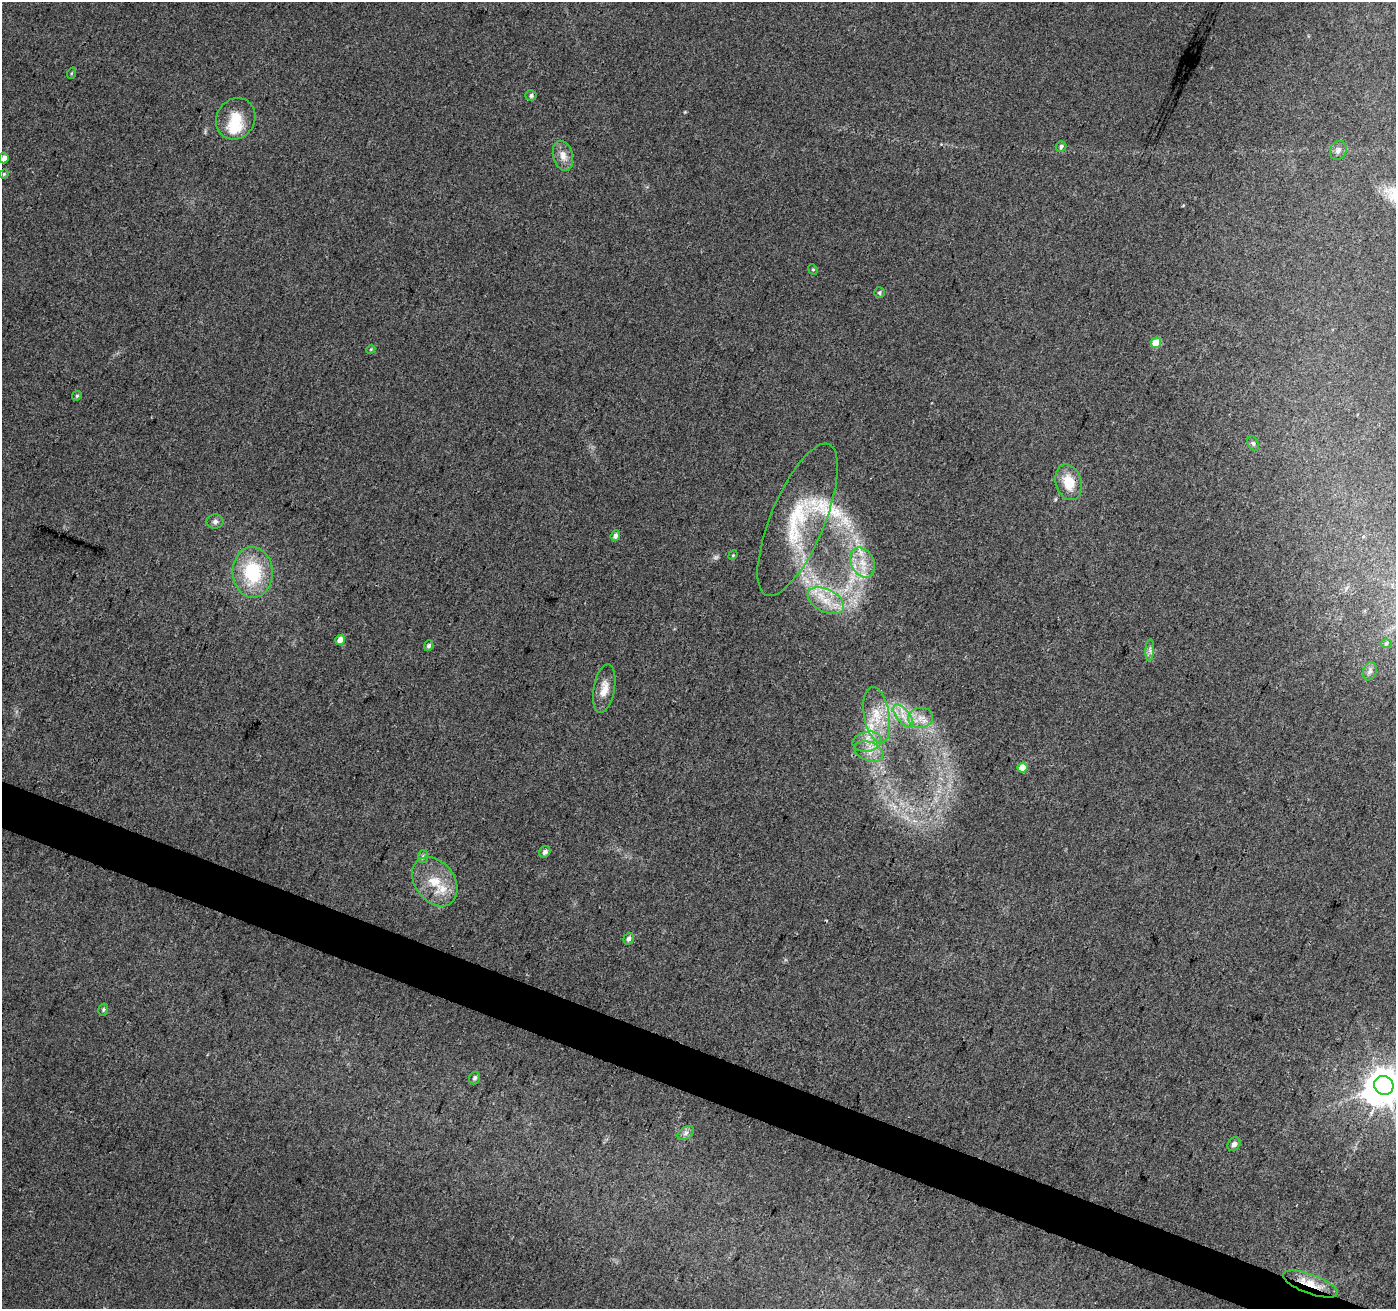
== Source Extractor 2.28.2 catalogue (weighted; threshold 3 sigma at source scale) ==
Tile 6 of 4 x 4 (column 2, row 2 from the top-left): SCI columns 1403-2796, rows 2890-4196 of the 5586 x 5714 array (HDU 1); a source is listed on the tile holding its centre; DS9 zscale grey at full resolution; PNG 1398 x 1311 px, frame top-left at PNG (2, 2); each listed source drawn as its Kron ellipse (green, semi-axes under 4 px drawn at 4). Shown black and unused: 3% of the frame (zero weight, under 3 of 4 exposures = <1% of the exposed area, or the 3 px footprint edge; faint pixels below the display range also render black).
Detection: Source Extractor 2.28.2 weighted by HDU 2 'WHT'; one run over the whole footprint, this tile lists its part. Background 0.0372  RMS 0.004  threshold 0.0182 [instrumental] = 3 sigma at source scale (4.5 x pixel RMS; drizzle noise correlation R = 1.50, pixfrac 1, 0.0396/0.0396 arcsec/px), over >= 5 px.
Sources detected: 51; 1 too faint to see at this stretch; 2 inside a brighter object's white glare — neither listed nor drawn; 4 inside a brighter listed object's ellipse — not listed separately; the other 44 listed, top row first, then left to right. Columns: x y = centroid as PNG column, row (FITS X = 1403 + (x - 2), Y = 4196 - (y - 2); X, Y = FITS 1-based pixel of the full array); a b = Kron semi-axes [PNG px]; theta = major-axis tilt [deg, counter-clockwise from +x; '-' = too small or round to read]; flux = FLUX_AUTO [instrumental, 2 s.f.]
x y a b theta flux
72 73 6 3 70 0.42
531 95 5 5 - 1
236 119 21 19 57 10
1061 146 6 5 - 1
1338 150 10 8 64 1.7
563 156 15 10 -76 3.7
4 158 5 4 - 2.3
4 174 5 4 - 0.47
813 269 5 4 - 0.55
879 293 5 5 - 0.73
1156 343 5 5 - 11
371 349 4 3 - 0.42
77 396 5 4 - 0.54
1253 443 8 5 -62 0.84
1069 482 18 13 -73 9.5
798 520 82 27 67 33
215 521 8 7 - 1.3
615 536 5 4 - 1.6
733 555 5 4 - 0.47
862 563 16 11 -64 6.8
253 572 25 20 -88 25
826 601 20 11 -27 8.2
340 640 5 4 - 4.1
1386 643 6 4 2 0.47
429 646 5 4 - 1
1150 650 11 4 86 1.3
1370 671 9 6 69 1.3
604 689 24 10 79 5
877 715 28 12 -79 11
903 716 14 6 -51 3.7
921 718 12 10 7 4.2
867 742 14 10 10 4.8
869 751 15 9 -20 4.3
1023 767 5 5 - 6.7
545 852 6 5 - 1.3
423 856 6 5 - 0.98
435 882 27 19 -53 12
629 939 6 5 - 1.2
103 1010 6 5 - 0.77
475 1078 6 5 - 1.1
1384 1085 10 9 - 890
686 1133 9 6 37 1.4
1234 1144 7 5 48 1.7
1310 1284 29 9 -20 8.8
Overlapping masked pixels (flux is a lower limit): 1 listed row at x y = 1310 1284
Isophote crosses this tile's border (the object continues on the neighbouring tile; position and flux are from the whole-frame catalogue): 1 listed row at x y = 1384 1085